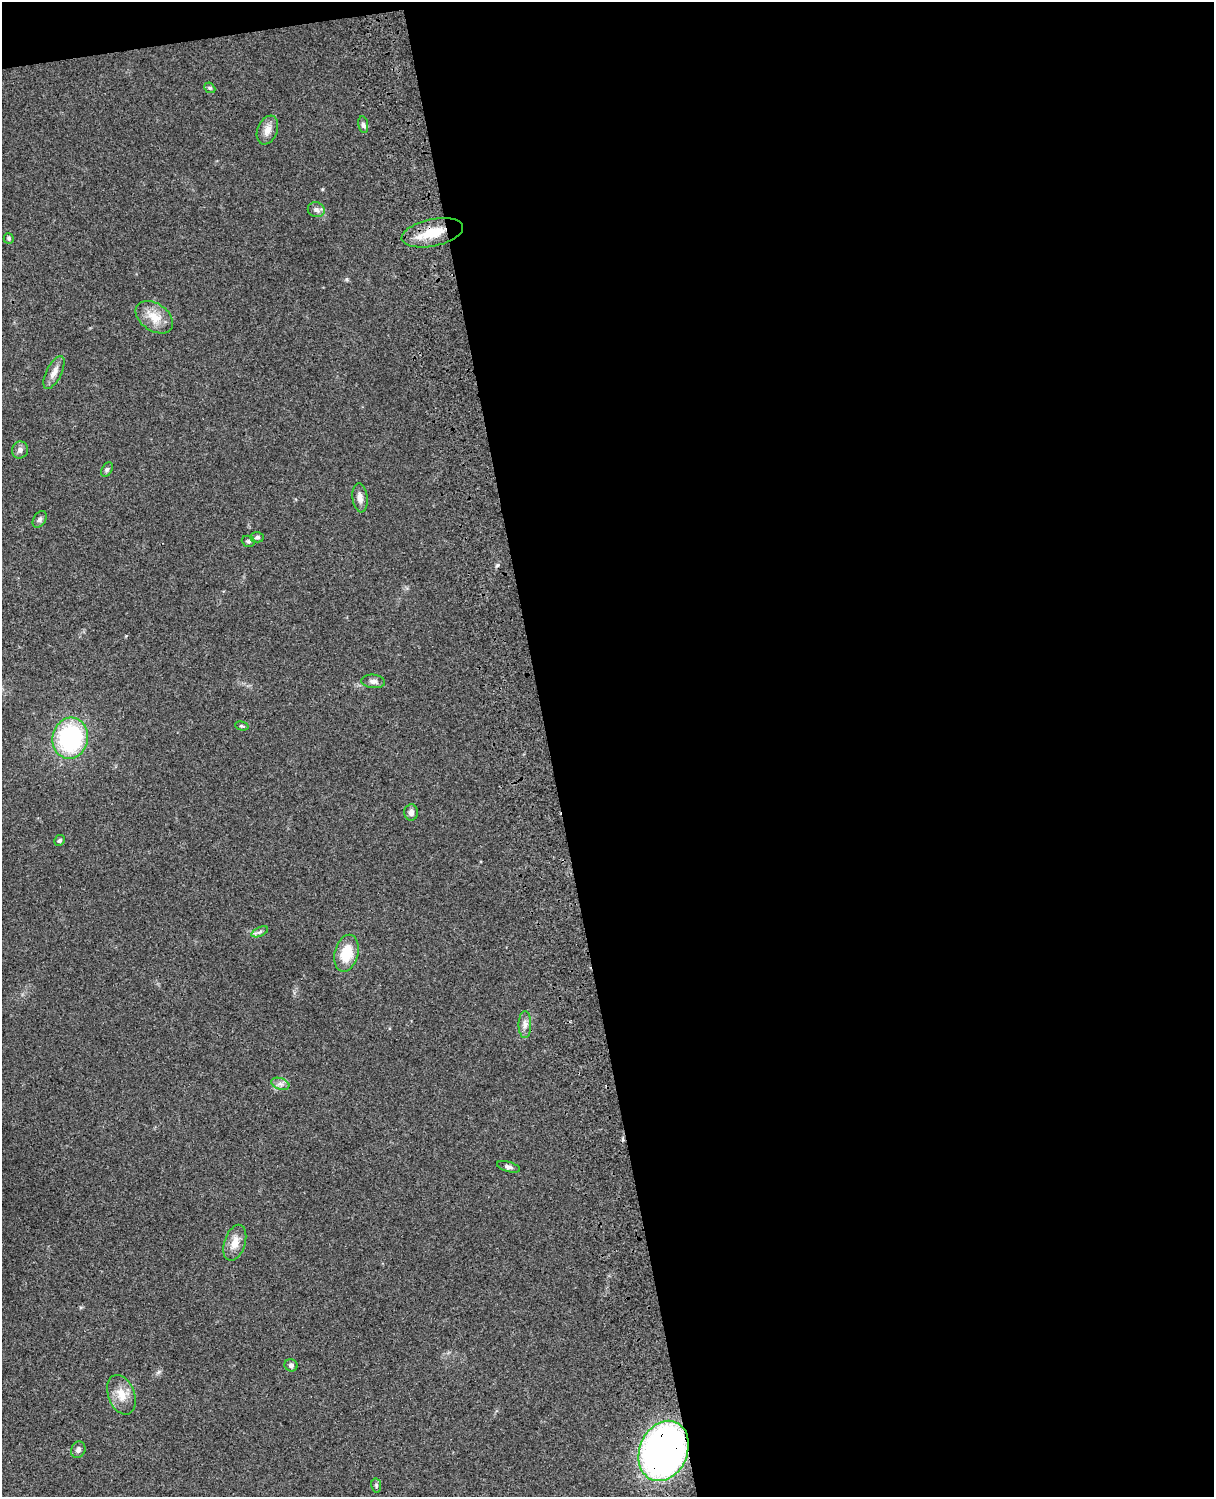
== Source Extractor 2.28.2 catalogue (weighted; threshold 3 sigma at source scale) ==
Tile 4 of 4 x 3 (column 4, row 1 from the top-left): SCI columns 3757-4968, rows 3268-4762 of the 5086 x 4926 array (HDU 1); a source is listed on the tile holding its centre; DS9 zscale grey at full resolution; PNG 1216 x 1499 px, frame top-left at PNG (2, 2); each listed source drawn as its Kron ellipse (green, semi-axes under 4 px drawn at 4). Shown black and unused: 56% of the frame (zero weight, under 3 of 4 exposures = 6% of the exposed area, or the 3 px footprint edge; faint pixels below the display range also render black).
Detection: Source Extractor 2.28.2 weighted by HDU 2 'WHT'; one run over the whole footprint, this tile lists its part. Background 0.0794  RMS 0.0058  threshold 0.0262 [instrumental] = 3 sigma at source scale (4.5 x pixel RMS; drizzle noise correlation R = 1.50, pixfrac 1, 0.05/0.05 arcsec/px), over >= 5 px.
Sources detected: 30; all 30 listed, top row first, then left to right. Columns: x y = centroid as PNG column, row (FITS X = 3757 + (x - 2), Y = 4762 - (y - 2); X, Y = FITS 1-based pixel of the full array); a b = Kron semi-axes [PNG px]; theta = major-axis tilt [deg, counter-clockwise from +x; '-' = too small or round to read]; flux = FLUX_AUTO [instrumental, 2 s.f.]
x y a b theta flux
210 88 6 4 -42 0.87
363 125 8 5 -80 1.4
267 130 15 10 68 4.7
316 210 8 7 - 2
432 233 31 13 12 17
9 239 5 4 - 0.97
154 317 21 13 -34 9.8
54 372 18 7 63 4.1
20 450 8 8 - 2.2
107 470 8 5 62 1.2
360 498 15 7 -83 3.4
40 519 9 6 57 1.7
257 537 7 5 1 1.2
248 541 6 5 - 1.3
373 681 12 6 -5 2.4
242 726 7 4 -14 0.81
70 738 21 17 77 70
411 812 8 7 - 2.2
60 840 6 5 - 1.1
260 932 9 4 23 1.4
346 953 19 12 76 15
525 1024 13 6 89 2.9
280 1084 9 5 -19 2.2
508 1167 12 5 -16 1.7
235 1243 18 10 72 6.7
291 1365 6 6 - 1.6
121 1395 21 13 -70 8.7
78 1450 8 7 - 2.1
663 1451 31 24 67 270
376 1485 7 5 -81 1.1
Overlapping masked pixels (flux is a lower limit): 2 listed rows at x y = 432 233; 663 1451